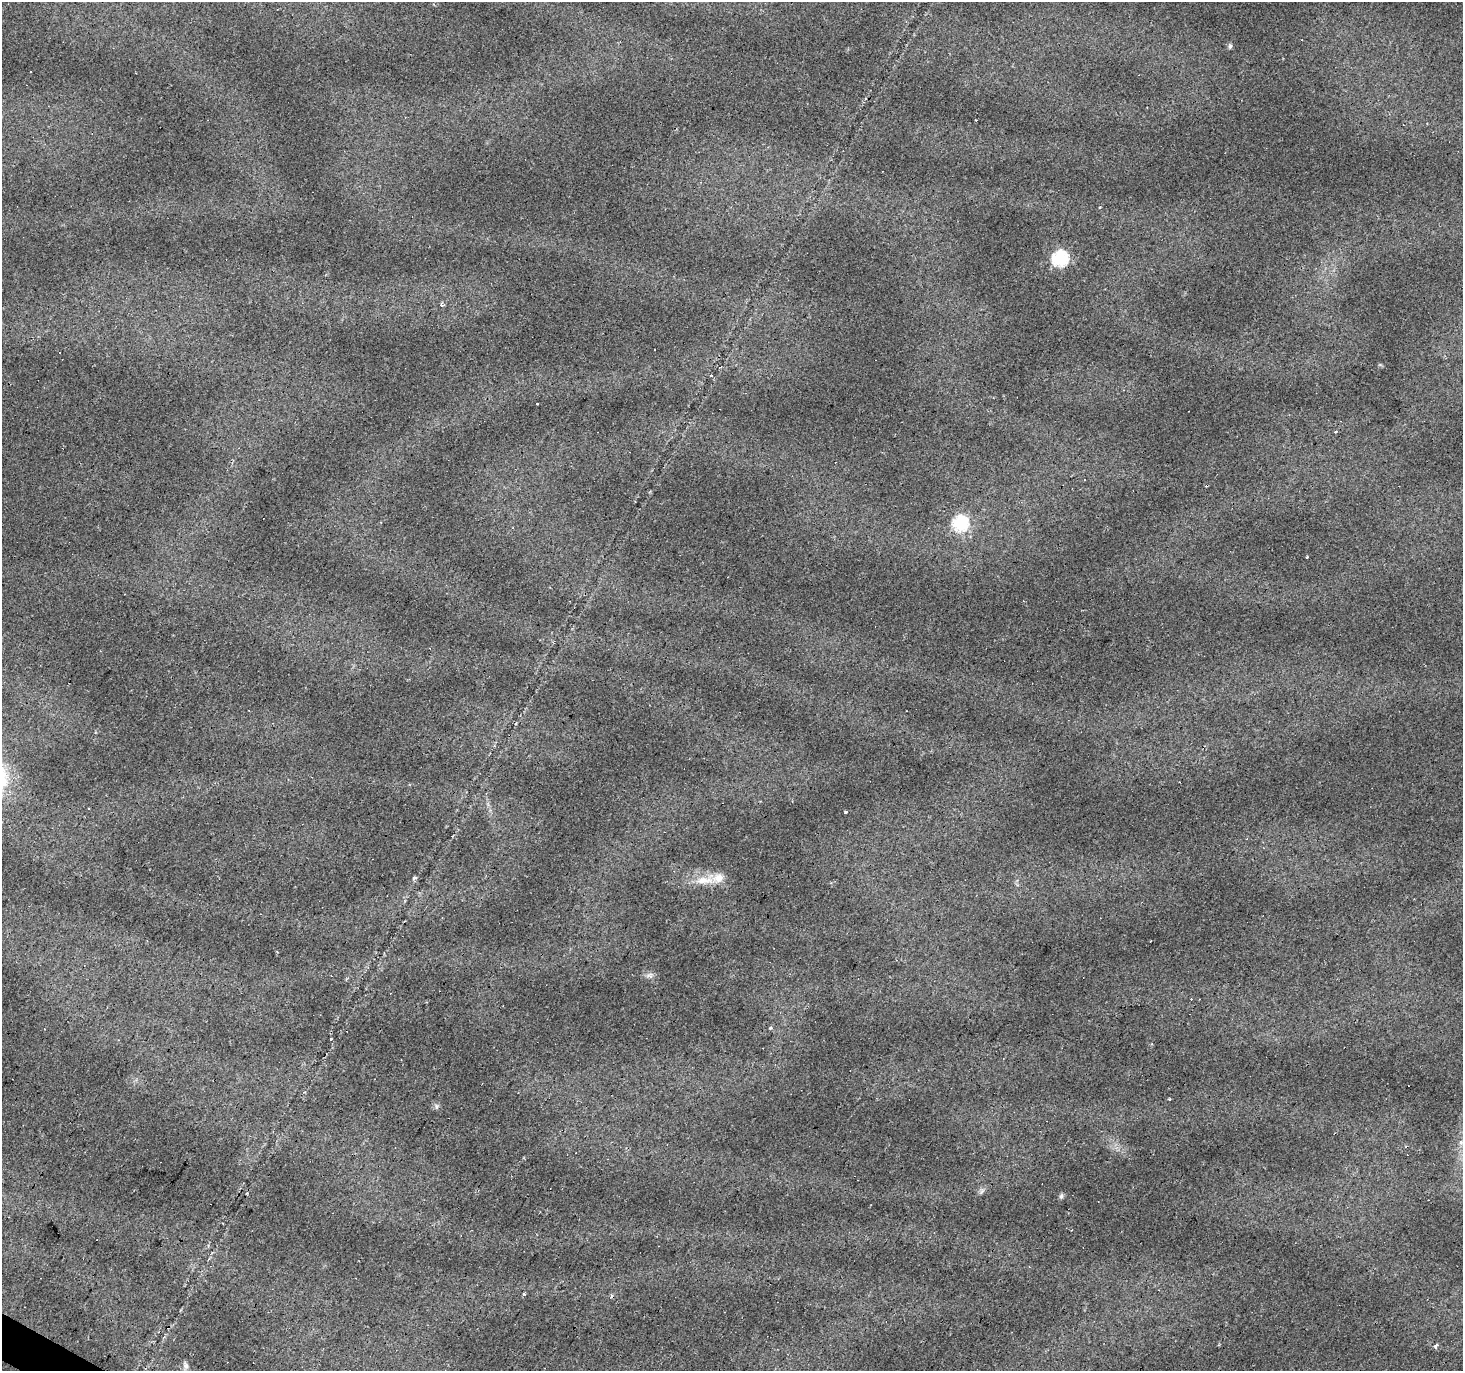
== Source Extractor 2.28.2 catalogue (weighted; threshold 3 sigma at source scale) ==
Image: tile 7 of 4 x 4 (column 3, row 2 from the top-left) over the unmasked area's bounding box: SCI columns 2921-4381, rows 2928-4296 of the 5844 x 5921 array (HDU 1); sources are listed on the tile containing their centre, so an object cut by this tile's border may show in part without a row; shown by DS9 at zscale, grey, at full resolution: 1 PNG px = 1 image px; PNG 1465 x 1373 px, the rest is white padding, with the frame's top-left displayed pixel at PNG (2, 2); no overlay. <1% of this frame is shown black and not used: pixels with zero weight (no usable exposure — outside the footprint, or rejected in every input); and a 3 px margin inside the footprint's outer edge (the drizzle kernel's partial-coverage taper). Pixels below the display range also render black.
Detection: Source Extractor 2.28.2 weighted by HDU 2 'WHT'; one run over the whole footprint, this tile lists its part. Background 0.0785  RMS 0.0079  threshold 0.0354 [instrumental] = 3 sigma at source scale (4.5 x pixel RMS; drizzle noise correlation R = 1.50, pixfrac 1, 0.0396/0.0396 arcsec/px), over >= 5 px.
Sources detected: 34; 10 cosmic-ray / hot-pixel residue — not listed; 1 inside a brighter listed object's ellipse — not listed separately; the other 23 listed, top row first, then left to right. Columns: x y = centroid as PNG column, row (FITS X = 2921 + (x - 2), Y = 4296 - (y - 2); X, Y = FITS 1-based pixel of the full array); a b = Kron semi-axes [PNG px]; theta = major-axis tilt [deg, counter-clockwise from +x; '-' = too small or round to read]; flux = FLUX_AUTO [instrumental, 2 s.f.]
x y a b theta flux
1230 46 6 5 - 1.5
31 71 3 3 - 3.1
1100 207 3 3 - 0.94
1060 259 7 7 - 160
711 375 3 2 - 0.71
537 404 4 3 - 3.5
1335 432 3 3 - 1.4
1085 480 2 2 - 0.66
1206 486 3 2 - 0.6
960 523 7 7 - 150
845 812 3 3 - 3.1
414 878 6 3 81 1.5
704 880 26 10 3 14
650 975 9 7 21 2.8
770 1028 4 4 - 1.4
331 1039 3 2 - 0.84
1169 1099 4 3 - 0.81
436 1106 7 4 -89 1.5
982 1191 8 4 53 1.8
1061 1196 7 5 79 1.5
524 1294 3 3 - 3.2
1436 1346 3 3 - 7.9
186 1366 6 6 - 2.1